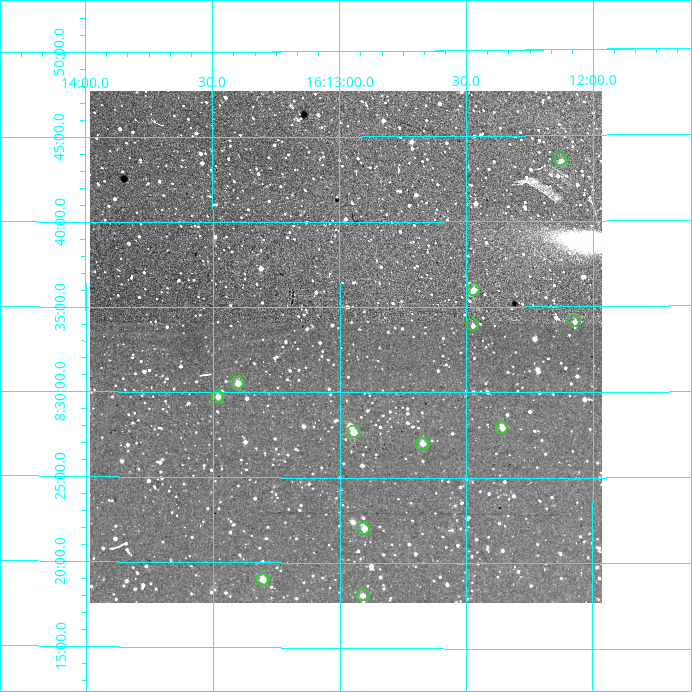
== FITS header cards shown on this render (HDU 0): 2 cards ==
NAXIS1  =                  512
NAXIS2  =                  512

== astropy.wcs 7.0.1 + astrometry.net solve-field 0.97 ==
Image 512 x 512 px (HDU 0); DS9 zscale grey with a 90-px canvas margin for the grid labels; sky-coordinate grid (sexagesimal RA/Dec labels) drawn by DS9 from the SOLVED WCS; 12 Tycho-2 reference stars matched to detected sources circled (green)
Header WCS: RA---TAN/DEC--TAN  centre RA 16:12:59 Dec +08:33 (243.24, +8.54 deg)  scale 3.52 arcsec/px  FOV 30.0' x 30.0'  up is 0 deg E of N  parity normal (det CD < 0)
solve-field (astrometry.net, Tycho-2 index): VERIFIED the header's WCS against the Tycho-2 star catalogue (verified at 2 index scales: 11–12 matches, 0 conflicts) and refined it, rather than solving blind
Solved WCS: RA---TAN-SIP/DEC--TAN-SIP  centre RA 16:12:59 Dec +08:33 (243.24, +8.54 deg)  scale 3.51 arcsec/px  FOV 30.0' x 30.0'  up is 0 deg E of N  parity normal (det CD < 0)
The solver's refit moves the header's centre by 0.45 arcsec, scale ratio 0.9987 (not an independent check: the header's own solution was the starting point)
Tycho-2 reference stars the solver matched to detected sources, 12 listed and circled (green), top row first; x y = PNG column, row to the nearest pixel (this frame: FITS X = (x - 90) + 1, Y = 512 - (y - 91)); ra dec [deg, ICRS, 3 dp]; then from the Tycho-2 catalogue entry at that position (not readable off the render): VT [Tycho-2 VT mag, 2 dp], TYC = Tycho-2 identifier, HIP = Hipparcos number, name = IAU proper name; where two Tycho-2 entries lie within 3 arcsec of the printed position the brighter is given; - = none
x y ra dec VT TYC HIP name
561 160 243.031 +8.725 12.41 945-1132-1 - -
474 290 243.118 +8.600 11.18 945-536-1 - -
575 321 243.018 +8.569 11.59 945-369-1 - -
473 325 243.118 +8.565 12.35 945-601-1 - -
238 383 243.350 +8.508 11.42 946-1131-1 - -
218 397 243.370 +8.496 11.84 946-877-1 - -
502 428 243.089 +8.465 11.27 945-120-1 - -
354 432 243.236 +8.461 11.09 946-1044-1 - -
423 444 243.168 +8.450 11.27 945-345-1 - -
364 529 243.226 +8.367 11.70 946-822-1 - -
263 580 243.326 +8.317 11.27 946-1043-1 - -
363 595 243.227 +8.301 12.25 946-1079-1 - -